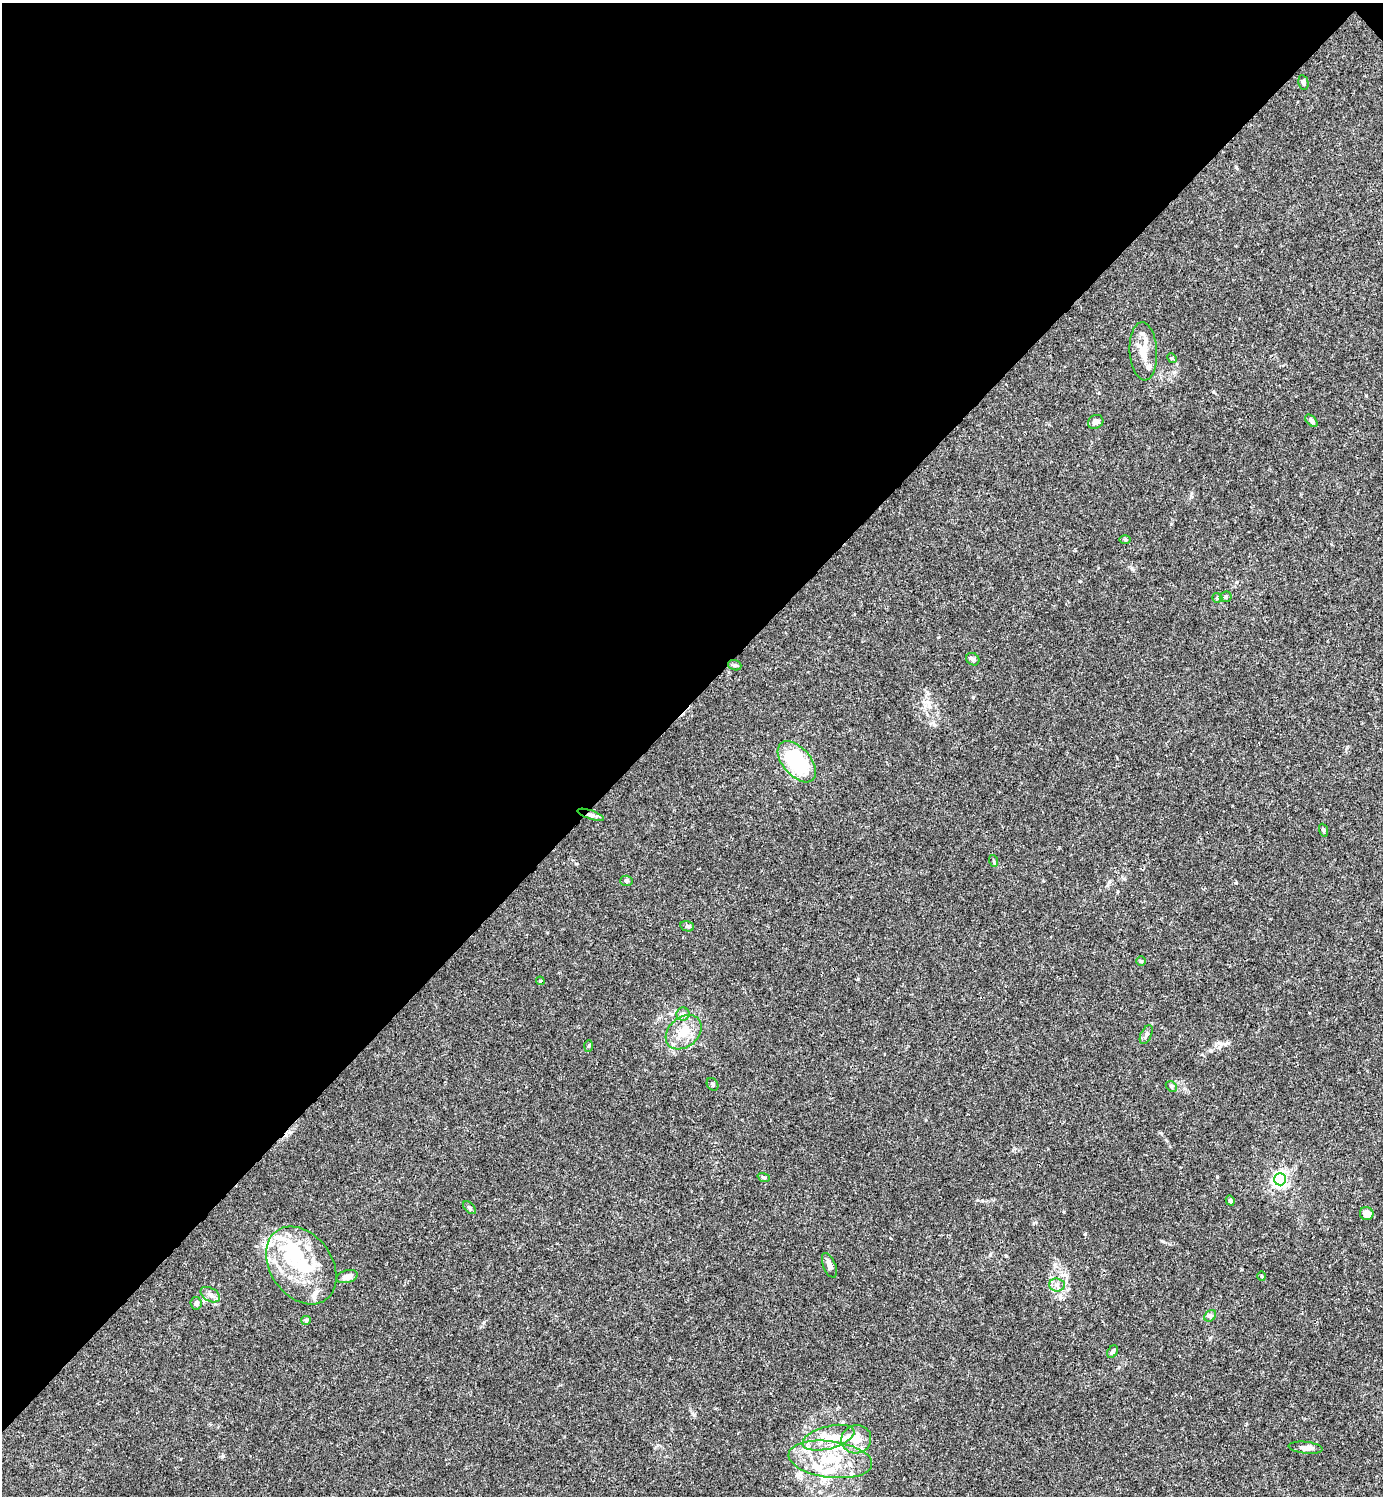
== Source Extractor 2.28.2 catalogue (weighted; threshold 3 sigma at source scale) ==
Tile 2 of 4 x 4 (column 2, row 1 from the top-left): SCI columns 1681-3061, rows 4485-5978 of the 5981 x 5982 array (HDU 1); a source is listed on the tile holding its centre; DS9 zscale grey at full resolution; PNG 1385 x 1498 px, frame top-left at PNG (2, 3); each listed source drawn as its Kron ellipse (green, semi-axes under 4 px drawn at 4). Shown black and unused: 47% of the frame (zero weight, under 3 of 4 exposures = <1% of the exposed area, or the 3 px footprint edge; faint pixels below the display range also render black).
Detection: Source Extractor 2.28.2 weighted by HDU 2 'WHT'; one run over the whole footprint, this tile lists its part. Background 0.0149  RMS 0.0021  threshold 0.00953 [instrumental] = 3 sigma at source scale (4.5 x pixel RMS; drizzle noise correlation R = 1.50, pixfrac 1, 0.05/0.05 arcsec/px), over >= 5 px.
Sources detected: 59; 2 inside a brighter object's white glare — neither listed nor drawn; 14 inside a brighter listed object's ellipse — not listed separately; the other 43 listed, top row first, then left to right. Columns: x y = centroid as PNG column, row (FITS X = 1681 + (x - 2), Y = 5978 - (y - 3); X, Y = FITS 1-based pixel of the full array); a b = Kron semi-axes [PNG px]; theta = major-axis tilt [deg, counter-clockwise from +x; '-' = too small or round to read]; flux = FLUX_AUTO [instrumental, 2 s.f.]
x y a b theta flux
1303 83 7 5 -78 0.42
1143 351 29 13 -86 3.4
1172 358 5 4 - 0.23
1311 421 7 4 -45 0.45
1096 422 8 6 28 0.87
1125 540 6 4 -1 0.26
1226 597 6 5 - 0.37
1217 598 5 5 - 0.35
973 659 7 6 - 0.48
735 665 7 5 -20 0.35
797 762 24 14 -49 16
591 815 14 4 -19 0.7
1323 830 6 4 -71 0.28
994 861 6 3 -72 0.27
626 881 6 5 - 0.35
687 926 7 5 -13 0.41
1141 961 5 5 - 0.25
540 981 4 4 - 0.21
683 1014 6 6 - 0.56
684 1032 20 14 41 3.9
1146 1035 10 5 65 0.61
588 1046 6 4 87 0.26
713 1084 7 5 -56 0.34
1171 1086 6 4 -44 0.32
764 1177 6 4 -18 0.28
1280 1179 6 6 - 49
1230 1201 5 4 - 0.39
469 1208 8 4 -45 0.39
1367 1214 7 6 - 1.7
301 1265 42 31 -54 14
829 1265 13 6 -68 1
1262 1276 5 3 - 0.2
347 1277 11 6 16 1.3
1057 1285 8 6 -3 0.83
210 1295 10 6 -30 0.89
196 1303 6 5 - 0.52
1210 1316 6 5 - 0.39
306 1320 5 4 - 0.59
1113 1352 7 5 56 0.46
828 1438 27 11 15 4.5
856 1439 15 14 - 3.2
1306 1448 17 6 -5 1.1
830 1459 42 18 -7 11
Overlapping masked pixels (flux is a lower limit): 1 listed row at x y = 591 815
Unlisted compact peaks at least as high as the median listed source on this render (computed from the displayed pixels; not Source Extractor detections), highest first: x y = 973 697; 223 1456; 1236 883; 1217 1176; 1225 1044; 1211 1051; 858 979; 1161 1133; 990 1255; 1213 392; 1064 1212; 1347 747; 484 1322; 694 1415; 1171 524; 672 1014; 1210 1338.